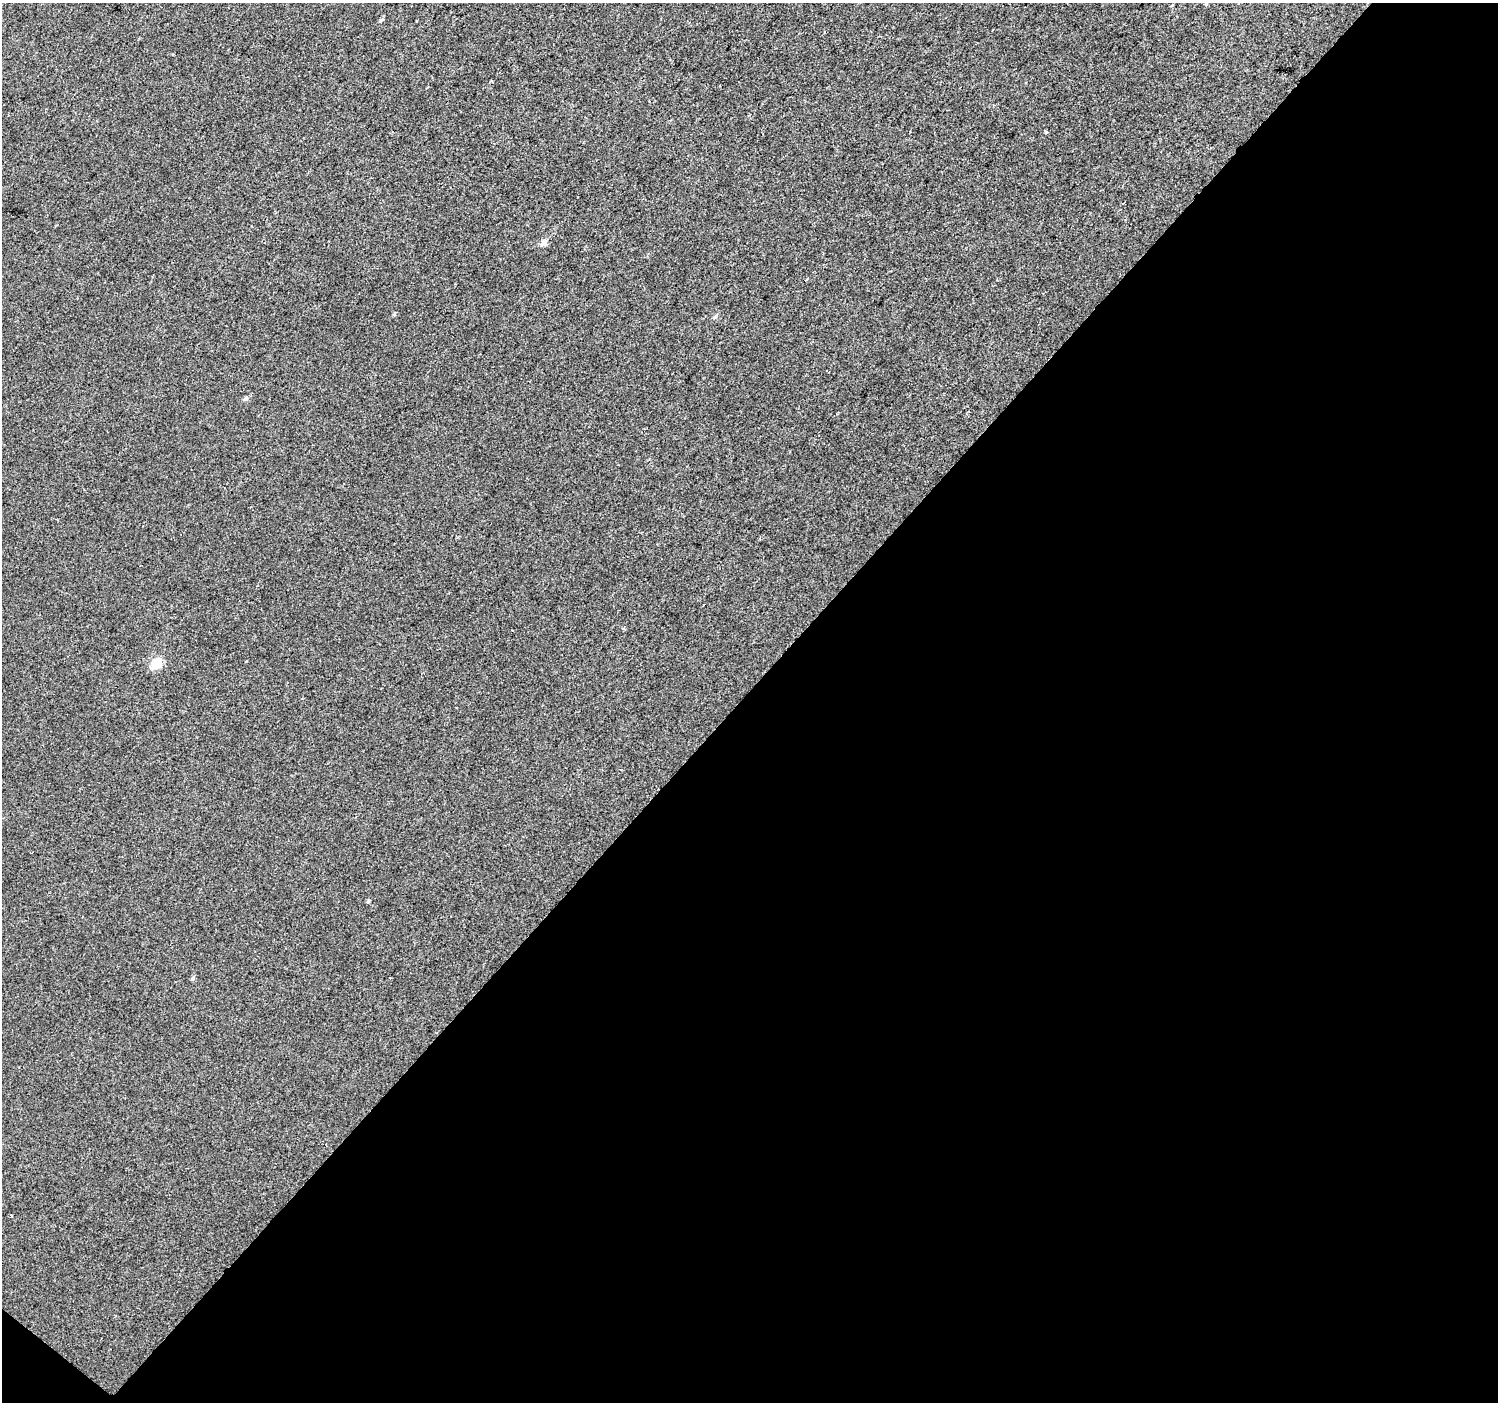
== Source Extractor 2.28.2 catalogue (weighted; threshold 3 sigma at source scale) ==
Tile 4 of 2 x 2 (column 2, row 2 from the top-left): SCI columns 1497-2992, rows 92-1491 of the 2992 x 3001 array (HDU 1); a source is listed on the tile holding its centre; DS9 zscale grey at full resolution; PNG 1500 x 1404 px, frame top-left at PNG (2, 3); no overlay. Shown black and unused: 51% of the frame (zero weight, under 2 of 3 exposures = <1% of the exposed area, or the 3 px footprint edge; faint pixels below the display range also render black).
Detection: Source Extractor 2.28.2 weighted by HDU 2 'WHT'; one run over the whole footprint, this tile lists its part. Background 0.0124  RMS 0.0077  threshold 0.0347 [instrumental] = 3 sigma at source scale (4.5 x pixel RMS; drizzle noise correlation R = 1.50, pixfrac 1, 0.0396/0.0396 arcsec/px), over >= 5 px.
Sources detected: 11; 2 cosmic-ray / hot-pixel residue — not listed; the other 9 listed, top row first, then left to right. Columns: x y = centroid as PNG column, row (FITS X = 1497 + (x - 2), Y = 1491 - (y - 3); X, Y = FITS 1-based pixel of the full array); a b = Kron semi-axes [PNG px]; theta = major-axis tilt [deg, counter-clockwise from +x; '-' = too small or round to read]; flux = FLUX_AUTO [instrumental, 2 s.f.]
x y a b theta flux
382 19 4 3 - 2.4
1046 132 3 3 - 1.1
544 243 7 6 - 3.9
715 317 6 5 - 1.3
246 398 6 5 - 1.7
156 663 7 6 - 30
368 901 5 4 - 1.1
193 978 5 5 - 1.6
11 1216 4 3 - 0.81